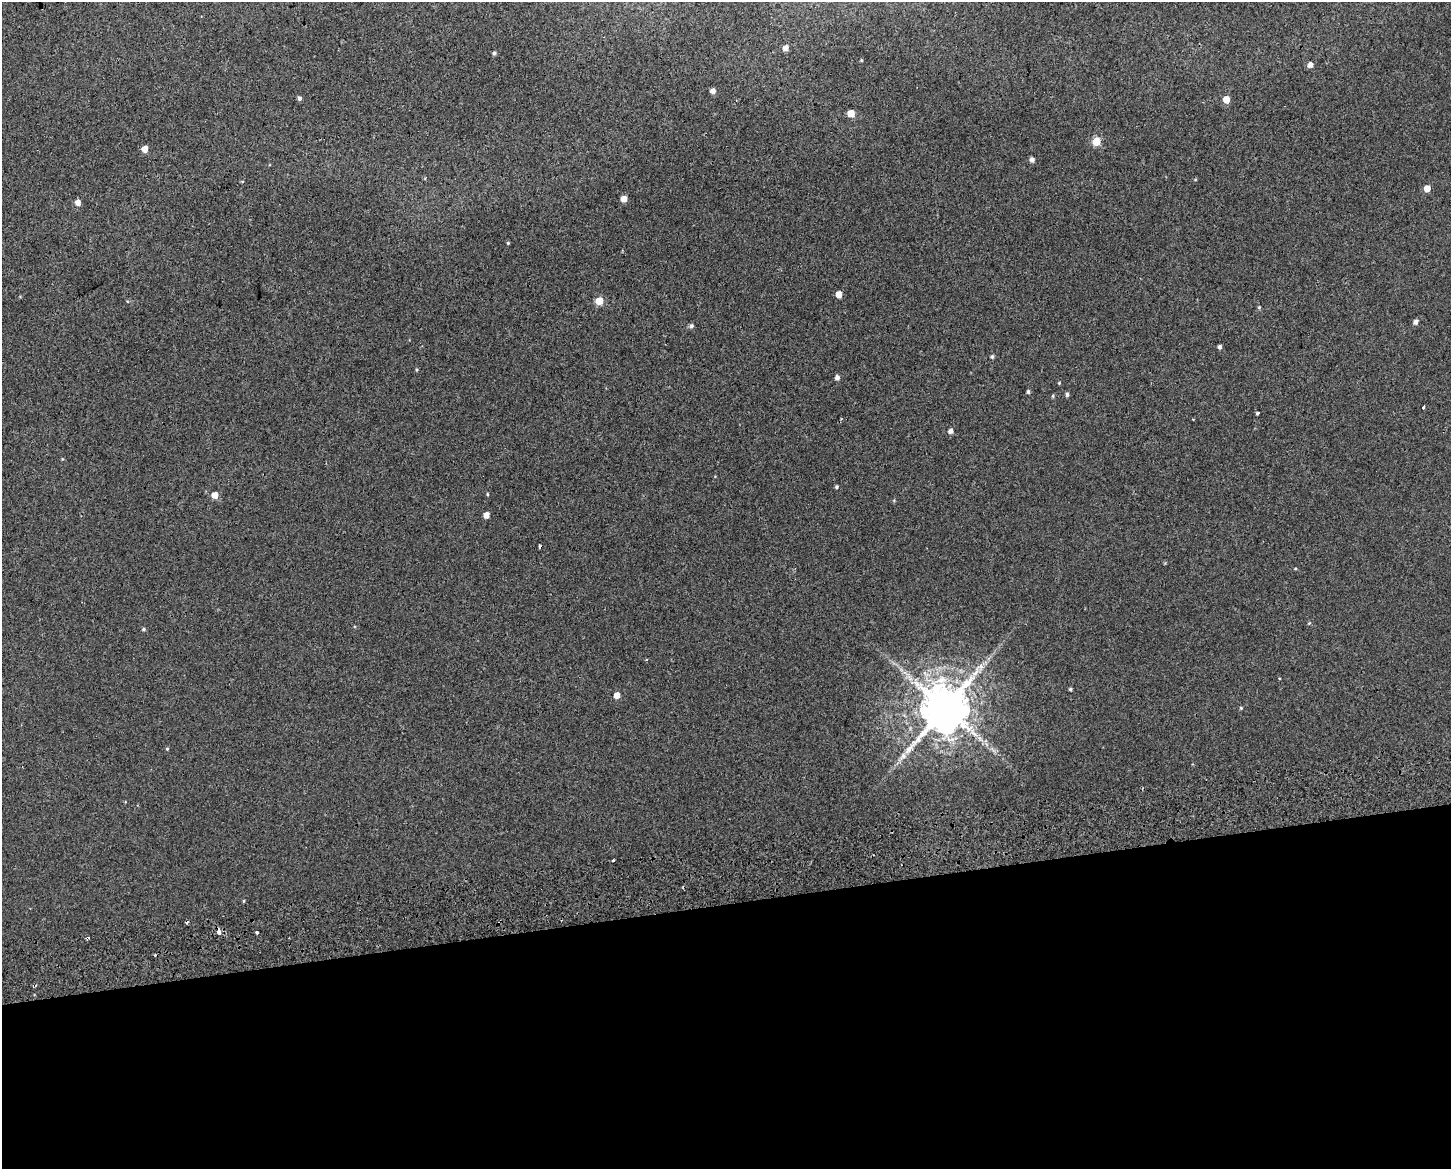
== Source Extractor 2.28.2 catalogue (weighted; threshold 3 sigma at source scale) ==
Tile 11 of 3 x 4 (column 2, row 4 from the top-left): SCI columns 1475-2923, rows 61-1227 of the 4454 x 4791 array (HDU 1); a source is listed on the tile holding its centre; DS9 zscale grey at full resolution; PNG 1453 x 1171 px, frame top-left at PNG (2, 2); no overlay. Shown black and unused: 23% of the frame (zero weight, under 2 of 3 exposures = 4% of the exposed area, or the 3 px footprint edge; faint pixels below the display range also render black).
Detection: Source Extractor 2.28.2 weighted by HDU 2 'WHT'; one run over the whole footprint, this tile lists its part. Background 0.00247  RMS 0.0062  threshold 0.0277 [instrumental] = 3 sigma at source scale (4.5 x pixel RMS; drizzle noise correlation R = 1.50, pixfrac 1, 0.0396/0.0396 arcsec/px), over >= 5 px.
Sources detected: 53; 5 cosmic-ray / hot-pixel residue — not listed; the other 48 listed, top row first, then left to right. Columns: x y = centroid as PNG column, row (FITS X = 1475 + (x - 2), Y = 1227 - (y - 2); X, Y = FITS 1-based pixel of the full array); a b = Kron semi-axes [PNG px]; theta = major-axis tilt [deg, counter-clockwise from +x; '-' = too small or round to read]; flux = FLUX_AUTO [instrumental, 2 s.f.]
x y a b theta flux
785 48 5 5 - 4.3
494 53 5 4 - 1.1
1310 65 5 5 - 3
713 91 5 4 - 3.3
300 98 5 5 - 1.4
1226 99 5 5 - 7.4
851 113 5 5 - 12
1096 141 5 5 - 22
144 149 5 4 - 6.4
1032 160 5 4 - 2.3
1427 188 5 4 - 7.3
624 199 5 4 - 6.4
78 203 5 5 - 4.1
508 243 5 4 - 0.56
839 294 5 4 - 6.6
599 301 5 5 - 14
1259 307 4 4 - 0.61
1415 322 5 5 - 2.2
691 326 5 5 - 1.6
1219 347 4 4 - 1.7
992 357 5 4 - 1
837 377 5 5 - 2.1
1059 383 4 3 - 0.49
1028 392 4 4 - 1.1
1067 394 5 4 - 1.1
1053 396 5 4 - 0.73
1423 407 3 3 - 1.6
1257 413 3 3 - 1.3
951 431 5 5 - 2.6
836 487 4 4 - 0.91
487 494 4 3 - 0.48
214 495 5 5 - 7.2
486 515 5 4 - 4.6
1295 568 5 3 - 0.55
1309 623 5 4 - 0.54
144 629 5 4 - 0.8
646 659 3 3 - 0.59
976 672 22 9 59 8
1070 689 4 3 - 0.9
617 695 5 4 - 5.6
945 708 13 12 - 3100
1241 708 5 4 - 0.62
167 749 4 3 - 0.67
903 756 13 7 53 3.6
244 901 5 3 - 0.49
219 932 5 4 - 4
257 932 3 3 - 1.4
87 938 4 3 - 1
Overlapping masked pixels (flux is a lower limit): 2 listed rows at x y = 219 932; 87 938